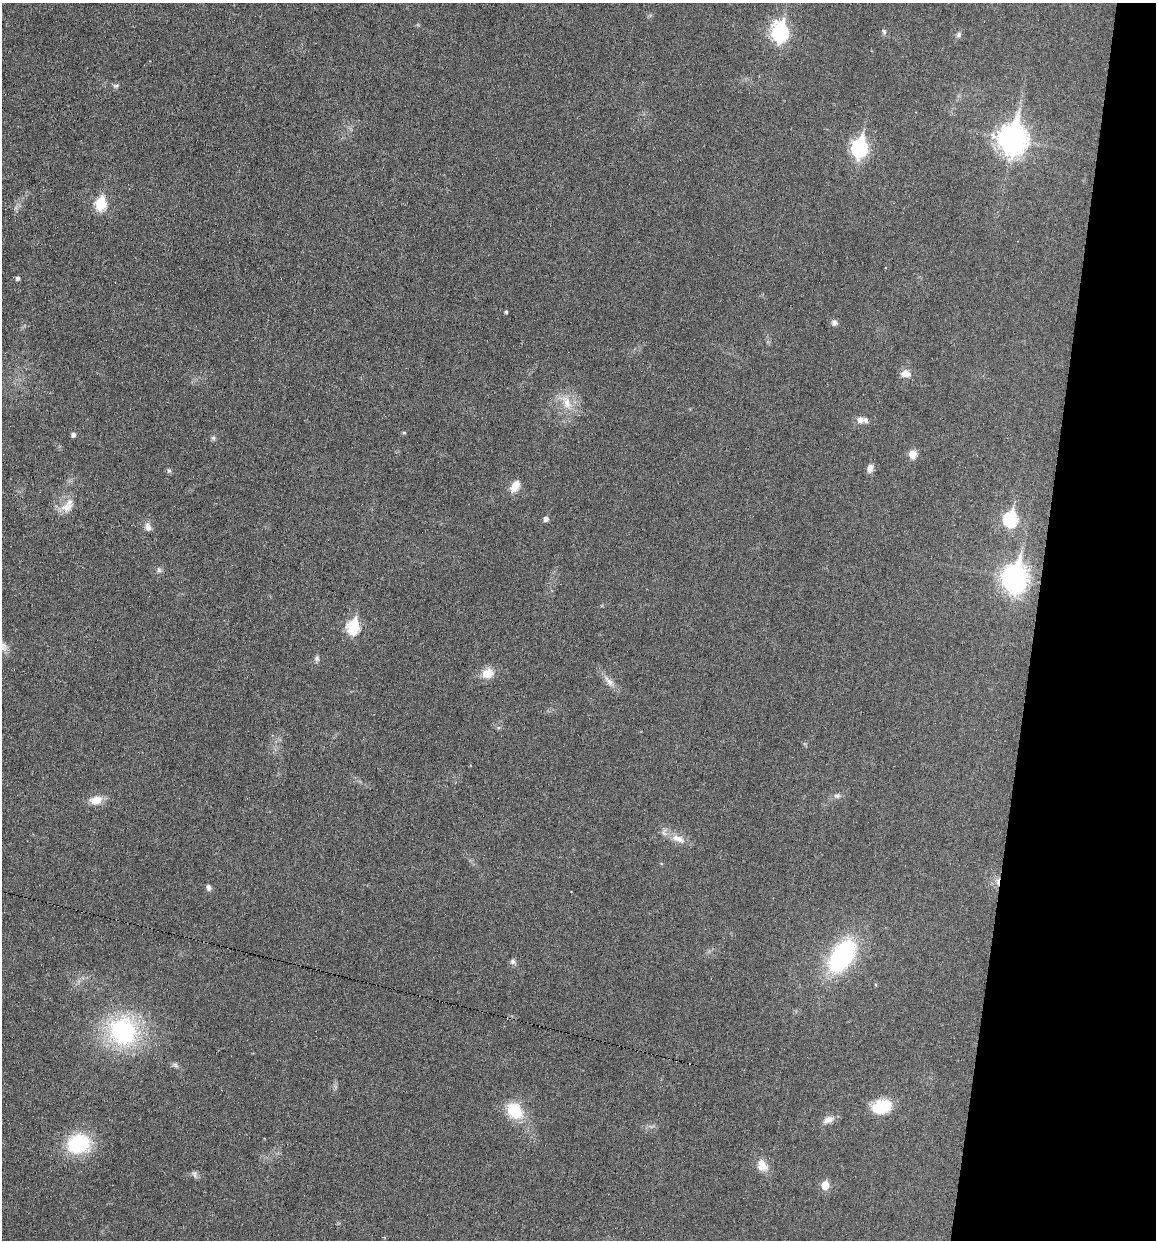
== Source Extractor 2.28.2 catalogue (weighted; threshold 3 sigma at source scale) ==
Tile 8 of 4 x 4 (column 4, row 2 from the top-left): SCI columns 3577-4730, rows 2476-3713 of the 4970 x 4950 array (HDU 1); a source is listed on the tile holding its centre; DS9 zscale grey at full resolution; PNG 1158 x 1242 px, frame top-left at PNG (2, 3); no overlay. Shown black and unused: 11% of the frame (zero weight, under 3 of 6 exposures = <1% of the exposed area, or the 3 px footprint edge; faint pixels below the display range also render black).
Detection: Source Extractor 2.28.2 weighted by HDU 2 'WHT'; one run over the whole footprint, this tile lists its part. Background 0.0336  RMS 0.004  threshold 0.0165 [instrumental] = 3 sigma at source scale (4.09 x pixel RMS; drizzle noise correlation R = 1.36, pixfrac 0.8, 0.05/0.05 arcsec/px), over >= 5 px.
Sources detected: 48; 1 cosmic-ray / hot-pixel residue — not listed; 1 inside a brighter listed object's ellipse — not listed separately; the other 46 listed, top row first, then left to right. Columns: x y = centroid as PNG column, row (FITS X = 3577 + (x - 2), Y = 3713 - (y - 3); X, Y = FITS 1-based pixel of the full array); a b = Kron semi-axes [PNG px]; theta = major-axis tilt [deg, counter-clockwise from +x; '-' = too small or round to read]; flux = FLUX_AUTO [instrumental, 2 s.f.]
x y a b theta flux
884 31 8 6 -49 0.87
780 32 9 7 90 100
959 35 9 6 71 1.1
116 86 9 5 10 0.87
1013 139 12 10 81 480
859 148 9 7 80 96
101 204 7 6 - 29
17 278 5 4 - 1
506 312 4 3 - 0.6
834 323 8 7 - 1.3
906 374 12 9 -2 3.1
567 402 24 12 -68 7.1
860 420 8 8 - 2
404 433 5 4 - 0.52
73 434 5 4 - 1.4
213 438 7 5 -44 0.72
912 454 9 8 - 3.6
870 468 11 7 75 1.9
169 471 7 5 -73 0.72
515 486 15 9 57 4.3
67 507 17 12 29 4.9
546 519 5 5 - 1.6
1010 519 8 7 - 53
148 527 11 7 -74 2
159 570 8 6 -75 1
1015 578 11 9 79 330
353 627 8 6 77 39
2 645 21 11 -42 4.1
316 658 9 6 86 1.1
488 673 15 13 19 5.2
609 682 20 8 -50 3.1
837 796 9 7 7 1.3
96 800 15 10 10 4.8
678 838 22 9 -20 4.7
209 887 7 5 -76 1.3
842 956 28 16 56 62
513 961 8 7 - 1.2
123 1031 29 27 -44 55
175 1065 9 6 -17 0.97
882 1106 22 15 13 12
515 1111 17 13 -49 15
828 1120 15 8 21 2.8
78 1144 29 23 12 23
762 1165 17 13 -64 4.5
194 1174 11 7 -74 1.1
825 1185 6 5 - 8
Isophote crosses this tile's border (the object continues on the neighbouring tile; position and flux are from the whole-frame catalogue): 1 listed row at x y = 2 645